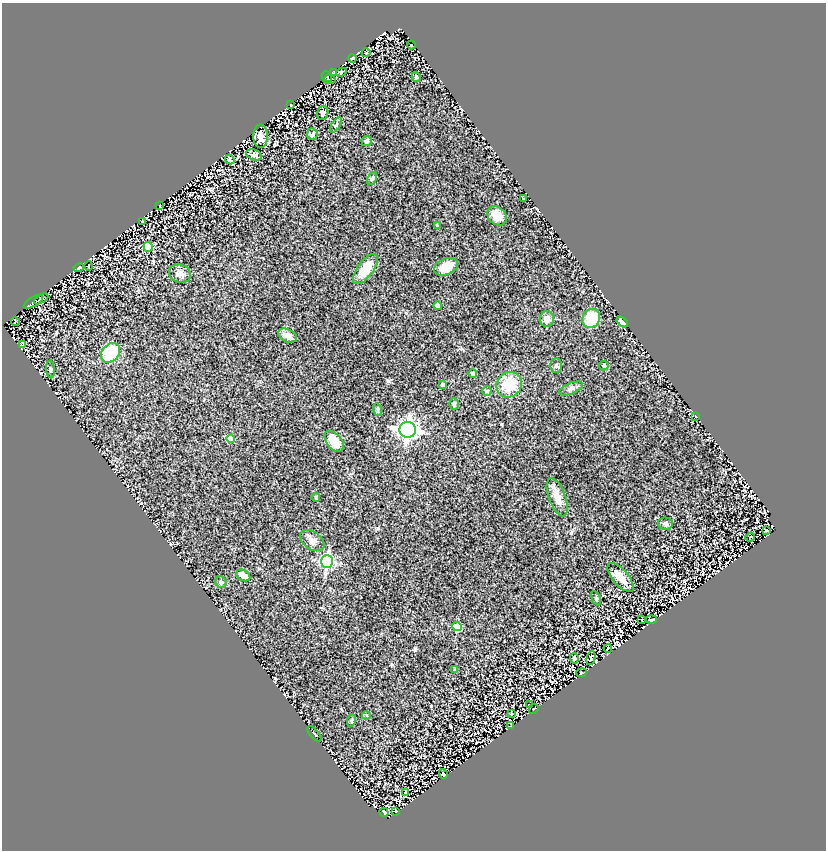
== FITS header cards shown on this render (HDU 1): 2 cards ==
NAXIS1  =                  824
NAXIS2  =                  848

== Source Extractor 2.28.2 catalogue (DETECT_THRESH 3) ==
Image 824 x 848 px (HDU 1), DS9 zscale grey, 1 PNG px = 1 image px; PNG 828 x 852 px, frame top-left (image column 1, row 848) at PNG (2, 3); each listed source drawn as its Kron ellipse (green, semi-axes under 4 px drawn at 4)
Background 1.1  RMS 0.1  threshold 0.3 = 3 sigma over >= 5 px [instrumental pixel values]
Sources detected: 82; all 82 listed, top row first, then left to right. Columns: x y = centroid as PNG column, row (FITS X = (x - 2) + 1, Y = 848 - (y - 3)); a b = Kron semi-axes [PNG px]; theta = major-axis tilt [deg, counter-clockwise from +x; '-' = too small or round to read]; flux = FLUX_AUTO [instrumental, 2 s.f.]
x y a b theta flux
411 45 4 3 - 46
366 53 4 3 - 3.3
352 58 4 2 - 6.3
333 72 3 3 - 6.2
341 72 5 3 - 78
327 77 6 4 -47 6.8
416 77 5 4 - 13
329 79 6 2 6 8.2
291 105 2 2 - 5.1
323 113 7 5 72 16
336 125 8 3 56 9.3
312 134 6 5 - 11
261 136 12 7 90 49
366 141 5 5 - 14
254 155 8 5 -20 26
230 159 5 3 - 9.1
372 179 7 4 62 12
524 199 4 2 - 3.6
160 206 3 2 - 4.3
497 216 11 8 -49 71
142 221 3 2 - 3.4
437 226 4 3 - 6.5
148 247 5 4 - 180
89 266 5 2 - 4.3
446 267 12 8 23 92
79 268 5 3 - 8.3
365 269 18 8 53 130
180 274 11 9 -18 39
41 299 8 2 28 6.3
34 302 11 4 32 11
438 305 4 4 - 58
591 318 10 8 59 210
547 319 8 7 - 43
15 321 4 2 - 4.9
622 322 6 4 -39 24
287 336 10 6 -27 52
22 344 4 3 - 7.1
110 353 11 8 48 340
556 365 7 6 - 14
604 366 5 4 - 13
50 369 9 3 -86 11
473 374 4 4 - 17
443 385 3 3 - 13
509 385 13 12 - 170
571 389 12 5 22 22
487 391 5 5 - 8
454 404 6 5 - 11
378 410 6 4 -72 9.5
696 416 3 2 - 12
408 430 8 8 - 3300
230 439 4 4 - 100
334 441 12 7 -51 110
316 497 4 3 - 7.6
557 497 20 8 -69 80
665 524 7 6 - 18
767 531 3 2 - 5.8
750 537 5 3 - 4.6
312 540 13 8 -37 35
327 561 6 6 - 1000
243 575 7 5 -28 63
621 577 18 8 -48 79
221 582 6 5 - 14
596 598 8 4 -64 10
642 620 3 2 - 3.9
651 620 5 2 - 7.4
457 626 5 4 - 220
608 648 4 2 - 3
574 658 5 3 - 7.7
591 658 7 3 76 9.8
455 670 4 3 - 12
581 673 5 4 - 5.8
529 705 3 2 - 3.3
534 709 5 2 - 4.8
511 713 4 2 - 6.8
366 715 4 3 - 6.5
352 720 6 3 70 8.5
511 725 3 2 - 3.7
314 734 9 2 -49 6.2
443 774 5 2 - 8.1
406 792 3 2 - 3.4
395 811 3 2 - 4.6
384 812 4 3 - 22